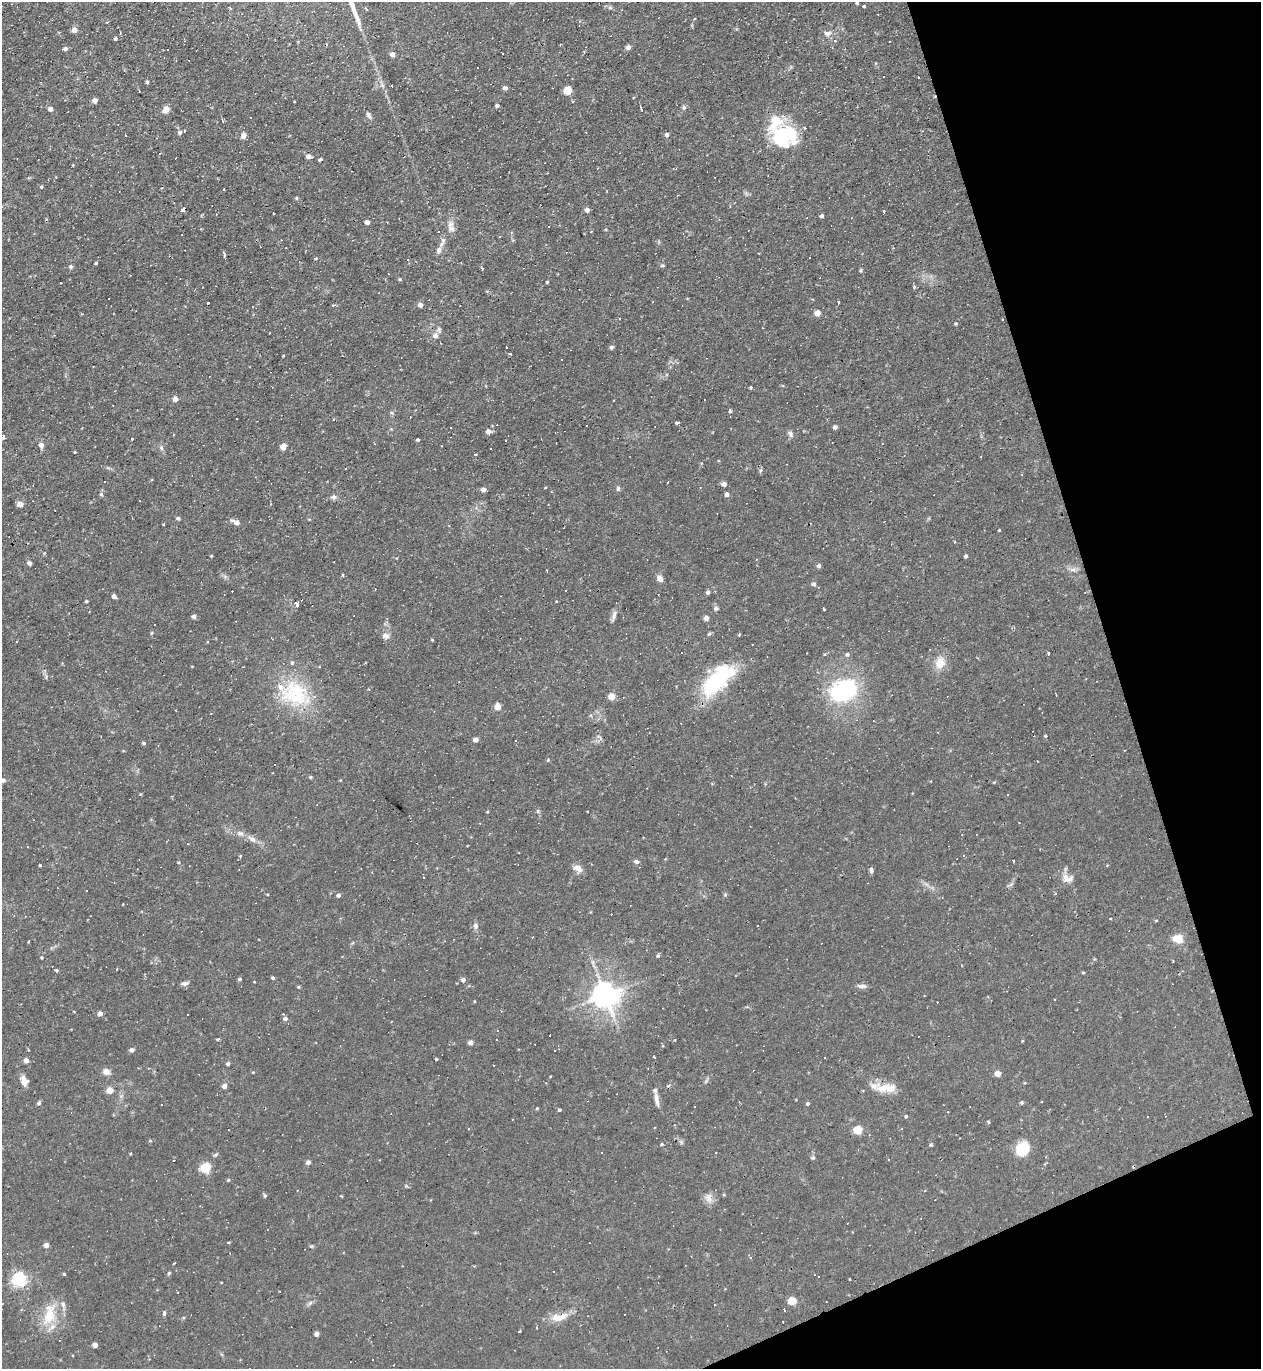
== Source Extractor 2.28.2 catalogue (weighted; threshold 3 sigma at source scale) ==
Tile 12 of 4 x 4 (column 4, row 3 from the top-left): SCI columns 3921-5179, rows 1368-2734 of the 5452 x 5468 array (HDU 1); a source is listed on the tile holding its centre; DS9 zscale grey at full resolution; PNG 1263 x 1371 px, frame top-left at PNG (2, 2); no overlay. Shown black and unused: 16% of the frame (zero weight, under 2 of 3 exposures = <1% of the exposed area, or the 3 px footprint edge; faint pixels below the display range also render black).
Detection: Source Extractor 2.28.2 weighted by HDU 2 'WHT'; one run over the whole footprint, this tile lists its part. Background 0.0324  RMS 0.0034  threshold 0.0155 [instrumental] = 3 sigma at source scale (4.5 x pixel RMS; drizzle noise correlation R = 1.50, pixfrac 1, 0.05/0.05 arcsec/px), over >= 5 px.
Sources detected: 319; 77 cosmic-ray / hot-pixel residue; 1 long thin detection or spike segment (spike, bleed or trail) — not listed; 12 inside a brighter listed object's ellipse — not listed separately; the other 229 listed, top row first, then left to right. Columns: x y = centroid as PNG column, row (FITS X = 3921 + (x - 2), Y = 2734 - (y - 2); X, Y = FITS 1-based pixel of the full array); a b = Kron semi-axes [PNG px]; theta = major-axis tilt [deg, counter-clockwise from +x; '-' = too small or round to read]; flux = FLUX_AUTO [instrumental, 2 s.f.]
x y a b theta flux
857 3 5 4 - 0.46
864 6 3 3 - 0.34
610 8 7 4 -19 0.6
579 21 4 3 - 0.24
74 30 5 5 - 2.2
828 33 10 6 12 1.6
115 38 4 4 - 0.57
835 41 4 4 - 0.53
586 47 3 2 - 0.21
628 47 4 4 - 1.8
65 49 6 4 4 0.87
502 53 3 2 - 0.6
392 54 4 4 - 1.9
918 77 3 3 - 0.56
147 82 4 3 - 0.58
392 85 3 2 - 0.5
505 88 5 4 - 0.94
568 90 5 5 - 12
95 100 4 4 - 1.8
497 105 4 3 - 0.91
684 108 7 5 -88 0.62
50 109 5 4 - 1.6
166 109 8 7 - 2.2
641 109 6 3 -73 0.45
369 115 11 3 -70 0.84
251 117 3 2 - 0.33
223 120 5 2 - 0.29
184 131 3 2 - 0.77
180 132 5 5 - 0.85
667 134 5 4 - 1.1
125 135 3 2 - 0.21
243 136 5 4 - 2.7
781 139 29 25 -28 22
308 156 5 4 - 1.9
320 160 4 3 - 1.2
73 165 3 3 - 0.25
41 187 4 4 - 0.48
224 189 3 2 - 0.53
296 198 5 4 - 0.41
183 209 5 4 - 1.1
587 210 4 4 - 1.6
884 212 3 3 - 1.3
822 216 4 4 - 0.8
719 219 4 3 - 0.27
367 222 4 4 - 1.8
450 224 11 9 60 2.1
606 229 4 3 - 0.28
443 241 9 4 89 1
439 250 10 7 72 1.7
224 255 3 3 - 1.1
316 258 4 3 - 0.31
96 263 3 3 - 0.44
662 265 6 5 - 0.52
71 267 5 5 - 0.63
482 269 3 3 - 0.39
861 270 5 4 - 0.39
400 279 4 4 - 0.48
547 282 3 3 - 0.36
914 287 5 4 - 0.51
838 302 3 2 - 0.77
207 303 3 3 - 0.82
420 305 5 5 - 1.7
332 306 3 3 - 3.6
817 313 4 4 - 3.7
81 314 4 2 - 0.26
956 324 5 5 - 0.39
439 330 9 5 -81 0.83
436 335 7 6 - 1.6
611 347 4 4 - 0.85
510 354 3 3 - 0.42
283 356 4 3 - 0.23
751 387 4 3 - 0.41
175 399 5 4 - 1.9
730 410 4 3 - 1.2
677 423 4 3 - 1.2
587 425 3 2 - 0.31
835 427 4 4 - 1
489 431 5 5 - 2.1
790 434 10 6 -65 0.93
3 437 5 3 - 1.9
132 439 3 3 - 2.3
418 440 3 3 - 0.47
41 445 5 5 - 2
284 447 5 4 - 6.4
161 448 8 4 -81 0.7
476 454 4 2 - 0.32
345 468 3 3 - 0.57
668 482 3 2 - 0.22
724 484 4 4 - 2
618 489 6 5 - 0.68
483 490 4 4 - 1.6
101 494 5 5 - 0.57
727 494 4 4 - 1.6
334 497 8 7 - 1
140 501 2 2 - 0.22
20 504 5 4 - 3.4
178 518 5 4 - 0.72
236 522 9 5 -25 2.1
163 524 3 3 - 0.48
999 530 3 3 - 0.31
211 556 4 3 - 0.27
966 556 5 4 - 0.5
30 563 4 4 - 1.5
819 566 4 4 - 1.2
1073 569 10 5 11 1.2
660 579 7 6 - 1.7
814 584 5 5 - 0.78
708 592 4 4 - 0.85
114 596 4 4 - 1.6
86 601 3 3 - 0.5
556 601 3 2 - 0.54
296 605 4 3 - 5.1
716 608 7 5 7 0.67
824 609 3 3 - 0.63
614 615 16 5 77 1.3
194 616 4 4 - 1.6
706 618 4 4 - 2
709 634 6 4 44 0.46
739 635 4 3 - 0.39
386 636 10 7 4 1.5
272 639 3 3 - 0.32
432 640 3 3 - 0.29
1048 653 3 3 - 1
825 654 4 3 - 0.35
847 654 5 4 - 0.79
940 663 14 11 76 4.5
716 682 46 19 42 27
843 690 33 24 22 31
295 693 44 34 -26 24
612 697 5 4 - 6.1
498 707 5 4 - 5.4
1045 736 4 3 - 0.33
476 740 4 4 - 2.1
144 743 4 4 - 0.49
548 760 5 4 - 0.42
1037 761 3 2 - 0.29
310 777 4 4 - 0.45
3 780 8 5 14 0.92
141 794 5 3 - 0.28
1007 794 2 2 - 0.23
487 812 4 3 - 0.26
252 839 14 7 -28 2
187 843 3 3 - 2.8
240 856 4 3 - 0.33
963 856 3 3 - 1.2
636 861 6 5 - 0.88
1013 862 3 3 - 0.88
40 865 3 3 - 0.37
577 868 13 8 -25 2.1
871 870 7 5 -84 0.77
1067 878 14 10 -7 2.8
1011 884 10 3 33 0.59
86 890 2 2 - 0.3
338 895 5 4 - 0.85
725 895 6 4 3 0.4
942 897 3 2 - 0.19
476 926 8 6 -86 1.2
758 926 3 3 - 5.9
1178 938 13 10 -14 3.9
658 955 5 4 - 0.57
42 957 4 4 - 0.33
56 970 4 4 - 0.38
1083 972 5 3 - 0.3
1179 974 4 3 - 0.22
273 978 4 3 - 0.62
240 979 4 4 - 0.56
463 980 5 5 - 1.2
185 983 8 5 14 1
862 986 11 5 -1 1.4
299 987 4 3 - 0.4
605 995 8 8 - 400
100 1014 4 4 - 2
285 1019 5 4 - 1.1
392 1021 2 2 - 0.21
218 1039 5 3 - 0.47
675 1040 3 2 - 0.24
1022 1041 4 3 - 0.28
470 1042 4 4 - 2.2
132 1050 4 4 - 1.6
654 1057 3 3 - 2.5
436 1059 3 3 - 0.35
26 1060 5 4 - 1.8
228 1064 5 5 - 0.59
106 1072 5 5 - 3.5
998 1073 5 4 - 3.7
24 1081 13 9 -62 2.2
668 1085 3 3 - 1.7
225 1086 4 4 - 2.2
885 1088 25 12 -8 6
110 1090 5 4 - 5.9
657 1099 19 5 -81 1.8
1021 1102 3 3 - 0.81
39 1103 5 4 - 0.62
807 1104 5 4 - 0.53
537 1108 4 3 - 0.31
559 1110 5 4 - 0.47
906 1116 4 3 - 0.44
989 1122 4 4 - 0.46
468 1129 3 2 - 0.24
858 1130 5 5 - 12
662 1144 4 3 - 0.38
931 1145 5 4 - 0.45
1022 1149 13 11 58 11
813 1158 6 5 - 0.46
308 1162 6 5 - 0.8
206 1168 5 5 - 25
228 1180 4 4 - 0.39
406 1186 4 4 - 0.49
265 1196 5 4 - 0.54
708 1198 14 9 -82 2.2
200 1206 3 2 - 0.3
228 1242 4 3 - 0.37
46 1245 5 4 - 1.9
174 1263 3 2 - 0.28
553 1271 2 2 - 0.3
169 1273 5 4 - 0.41
64 1274 4 4 - 0.33
19 1279 6 5 - 72
850 1279 3 2 - 0.27
178 1292 3 2 - 0.48
792 1301 5 5 - 11
310 1303 8 4 45 0.71
784 1309 3 3 - 2.6
164 1313 6 4 90 0.63
49 1316 29 16 70 9.6
562 1317 19 8 31 3.4
520 1331 3 2 - 0.32
317 1334 4 4 - 1.9
95 1345 4 4 - 2.4
Overlapping masked pixels (flux is a lower limit): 1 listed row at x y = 183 209
Isophote crosses this tile's border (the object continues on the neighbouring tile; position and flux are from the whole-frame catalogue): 3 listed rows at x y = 857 3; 3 437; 3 780